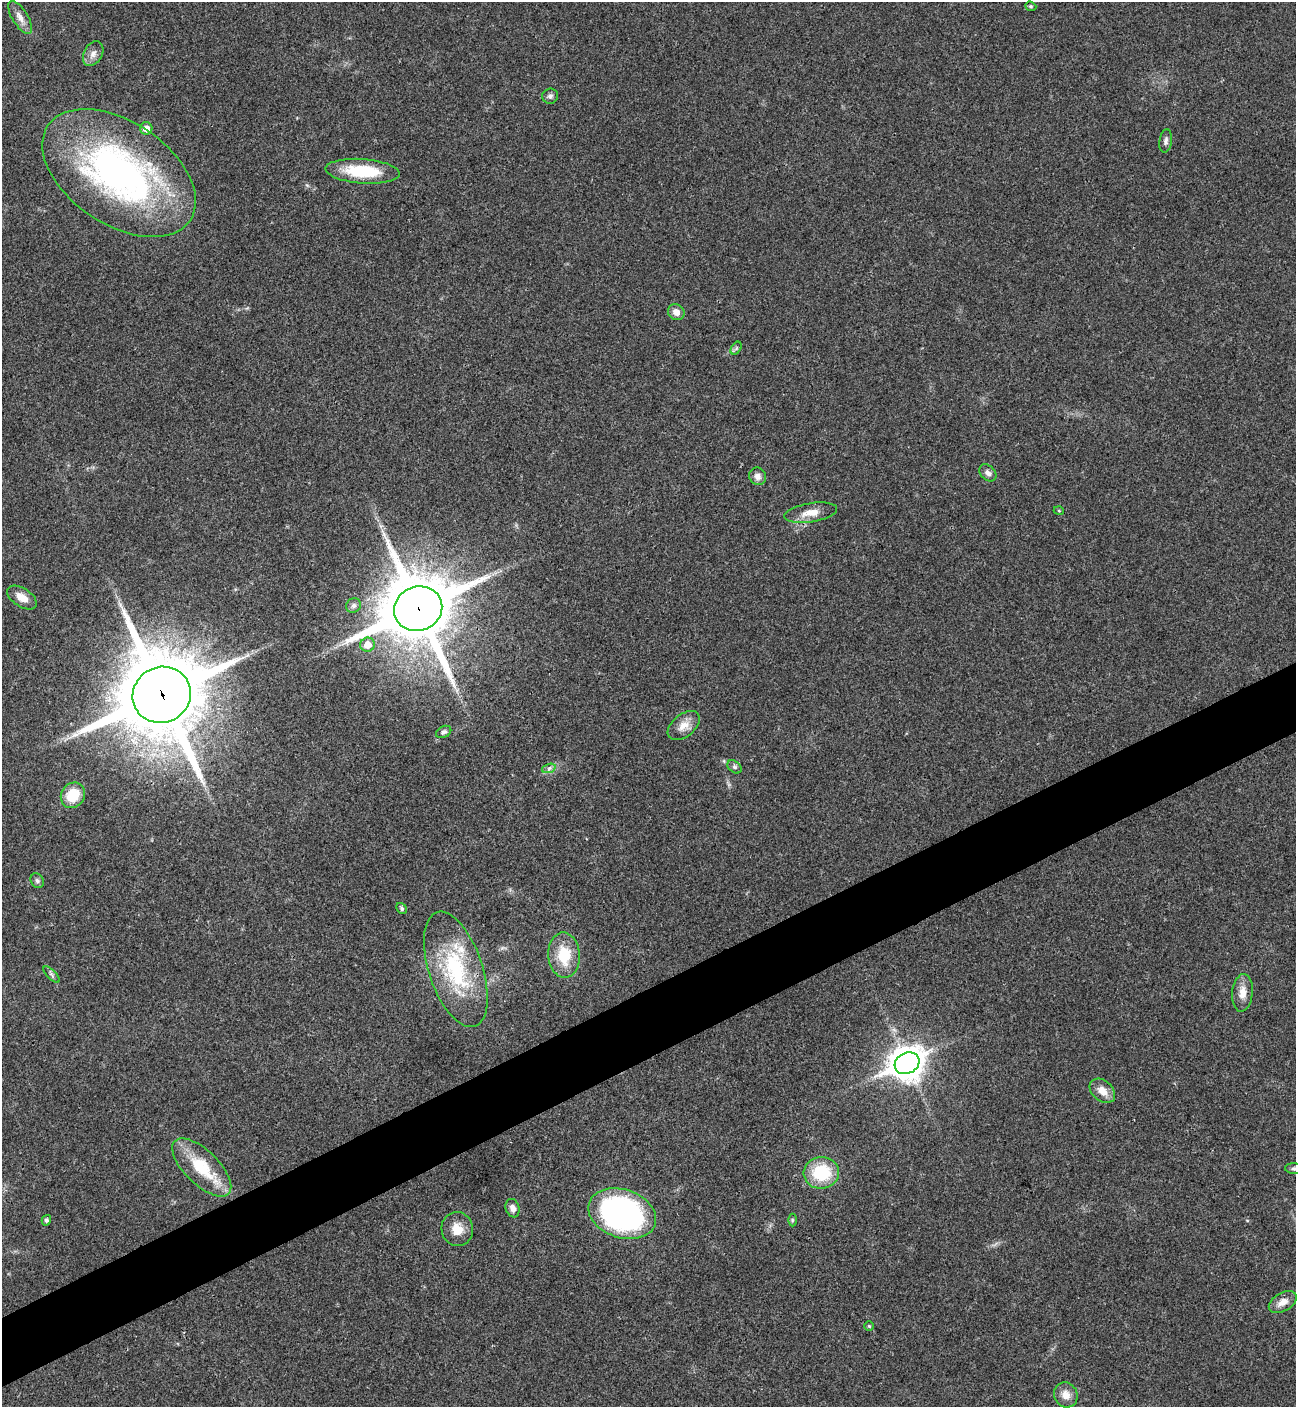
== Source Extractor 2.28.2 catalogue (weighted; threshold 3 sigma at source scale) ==
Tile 7 of 4 x 4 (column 3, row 2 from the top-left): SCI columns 2876-4169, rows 2814-4218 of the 5619 x 5629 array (HDU 1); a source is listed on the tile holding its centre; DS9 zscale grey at full resolution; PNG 1298 x 1409 px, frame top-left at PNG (2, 2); each listed source drawn as its Kron ellipse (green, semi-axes under 4 px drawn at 4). Shown black and unused: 5% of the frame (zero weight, under 3 of 4 exposures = <1% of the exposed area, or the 3 px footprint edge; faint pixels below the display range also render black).
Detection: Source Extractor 2.28.2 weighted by HDU 2 'WHT'; one run over the whole footprint, this tile lists its part. Background 0.0204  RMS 0.004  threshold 0.0181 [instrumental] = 3 sigma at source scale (4.5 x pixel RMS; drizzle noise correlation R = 1.50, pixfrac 1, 0.05/0.05 arcsec/px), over >= 5 px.
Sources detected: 44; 1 inside a brighter listed object's ellipse — not listed separately; the other 43 listed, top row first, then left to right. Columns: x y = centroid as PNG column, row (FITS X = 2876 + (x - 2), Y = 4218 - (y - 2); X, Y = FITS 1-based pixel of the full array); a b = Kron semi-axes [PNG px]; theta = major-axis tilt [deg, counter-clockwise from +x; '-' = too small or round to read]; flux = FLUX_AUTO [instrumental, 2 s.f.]
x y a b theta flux
1031 6 6 4 -20 0.54
20 17 19 7 -58 3.3
93 54 13 9 60 2.6
550 96 8 7 - 1.3
146 128 6 6 - 3.1
1166 141 12 6 83 1.5
362 171 37 12 -4 19
119 173 85 51 -34 150
676 312 8 7 - 2.7
736 348 7 4 56 0.8
988 473 10 7 -44 1.6
757 476 9 8 - 2.3
1059 511 5 3 - 0.4
811 513 27 9 9 5.6
22 597 16 9 -32 4.3
353 605 8 7 - 1.3
418 609 24 22 21 3400
367 645 7 7 - 5
162 695 29 27 27 4900
684 726 18 11 39 4.7
444 732 8 5 27 1.1
734 767 8 5 -40 0.91
549 768 7 4 19 0.98
73 795 13 11 57 12
37 881 8 6 -56 0.93
402 909 6 5 - 0.81
564 955 23 15 -86 13
456 969 60 27 -71 39
51 975 10 4 -45 1.1
1242 993 19 10 85 4.5
907 1063 13 10 27 730
1102 1091 14 10 -41 4.4
202 1168 38 17 -44 19
1294 1169 9 5 -6 1
821 1173 17 16 - 20
513 1208 9 7 -73 2.3
622 1214 35 24 -19 120
46 1220 5 4 - 1
792 1220 6 4 90 0.51
457 1229 17 15 -78 6
1283 1302 15 9 30 3.8
869 1326 5 4 - 0.5
1066 1395 13 11 -57 3.7
Overlapping masked pixels (flux is a lower limit): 2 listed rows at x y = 418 609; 162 695
Isophote crosses this tile's border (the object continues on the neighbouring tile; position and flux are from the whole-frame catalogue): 1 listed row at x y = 1294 1169